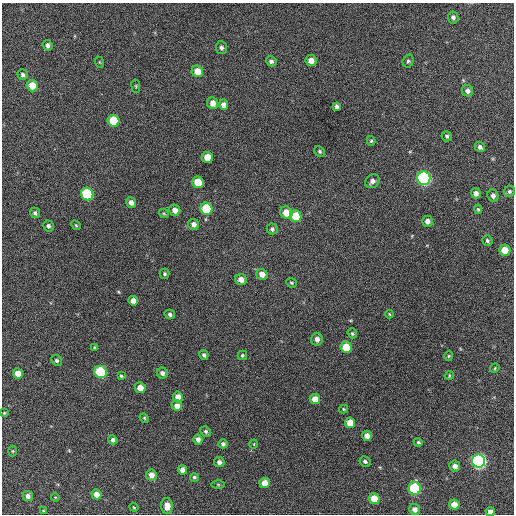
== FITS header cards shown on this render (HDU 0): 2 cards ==
NAXIS1  =                  512 / Axis length
NAXIS2  =                  512 / Axis length

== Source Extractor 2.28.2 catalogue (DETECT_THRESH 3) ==
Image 512 x 512 px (HDU 0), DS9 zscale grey, 1 PNG px = 1 image px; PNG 516 x 516 px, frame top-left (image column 1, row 512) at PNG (2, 3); each listed source drawn as its Kron ellipse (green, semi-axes under 4 px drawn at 4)
Background 186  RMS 13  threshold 40.1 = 3 sigma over >= 5 px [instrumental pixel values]
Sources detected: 100; all 100 listed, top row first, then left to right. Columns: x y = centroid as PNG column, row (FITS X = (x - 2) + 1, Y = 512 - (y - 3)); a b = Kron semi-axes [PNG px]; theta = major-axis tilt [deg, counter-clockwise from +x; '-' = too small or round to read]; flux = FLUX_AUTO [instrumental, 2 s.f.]
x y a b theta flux
453 17 6 5 - 2800
47 45 5 5 - 3300
221 48 6 5 - 2300
311 60 5 5 - 7400
271 61 5 5 - 2400
408 61 6 5 - 1600
99 62 6 3 -70 960
197 71 6 5 - 11000
23 75 5 5 - 2100
32 86 6 5 - 14000
136 86 7 3 -82 990
468 91 6 5 - 3300
213 103 6 5 - 6800
223 105 5 4 - 4800
337 106 4 4 - 2400
113 121 6 5 - 34000
447 136 5 5 - 1700
371 141 5 4 - 1200
480 147 5 5 - 2600
320 151 6 5 - 1500
207 157 6 5 - 18000
424 178 6 6 - 190000
372 181 8 6 38 4200
198 182 6 5 - 19000
509 191 6 5 - 1800
476 193 5 5 - 4300
87 194 6 6 - 59000
493 196 6 5 - 3200
131 202 5 5 - 4300
206 209 6 6 - 45000
478 209 4 4 - 1100
175 210 6 5 - 5600
35 213 5 5 - 2100
164 213 5 4 - 1100
286 213 6 6 - 13000
296 216 6 5 - 24000
427 221 5 5 - 4100
194 224 6 5 - 4100
76 225 5 4 - 1200
48 226 5 5 - 2200
272 229 5 5 - 2300
487 241 5 5 - 1600
505 250 5 5 - 13000
164 274 5 5 - 1400
262 274 6 5 - 6000
241 280 6 5 - 6500
291 283 5 4 - 1300
133 301 5 4 - 5400
170 314 5 4 - 2100
389 314 4 3 - 820
352 333 5 4 - 1500
317 339 6 6 - 4400
95 347 4 3 - 1000
346 347 6 5 - 22000
204 355 5 4 - 2200
242 355 5 4 - 1500
449 356 5 4 - 1000
57 360 6 5 - 1600
495 368 5 4 - 940
101 372 6 6 - 77000
18 373 5 5 - 10000
162 373 6 5 - 3100
449 375 4 3 - 970
121 376 4 3 - 1100
140 388 5 5 - 9700
178 397 5 5 - 5800
315 399 5 5 - 9000
177 406 5 5 - 6100
343 409 4 4 - 1100
4 413 3 3 - 1000
144 418 5 4 - 1100
350 423 5 5 - 13000
206 431 5 5 - 1900
367 436 5 4 - 5800
198 439 5 4 - 3300
113 440 5 4 - 3100
418 442 4 4 - 1300
223 444 4 4 - 2400
254 444 4 3 - 660
13 451 5 3 - 890
365 461 5 5 - 2200
479 461 6 6 - 240000
219 462 5 5 - 3400
455 466 5 5 - 4600
182 470 5 4 - 5400
151 475 5 5 - 5900
194 477 4 4 - 1600
265 483 5 5 - 10000
218 484 6 4 -1 1200
415 488 6 6 - 78000
96 494 5 5 - 7200
28 496 5 5 - 3600
55 497 4 3 - 720
374 499 5 5 - 14000
454 504 5 5 - 8600
167 506 8 6 -88 7600
134 507 4 3 - 960
415 509 5 5 - 4900
43 511 3 2 - 690
490 512 4 4 - 4200
At the frame edge (FLAGS 8, measured only in part): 1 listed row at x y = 490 512